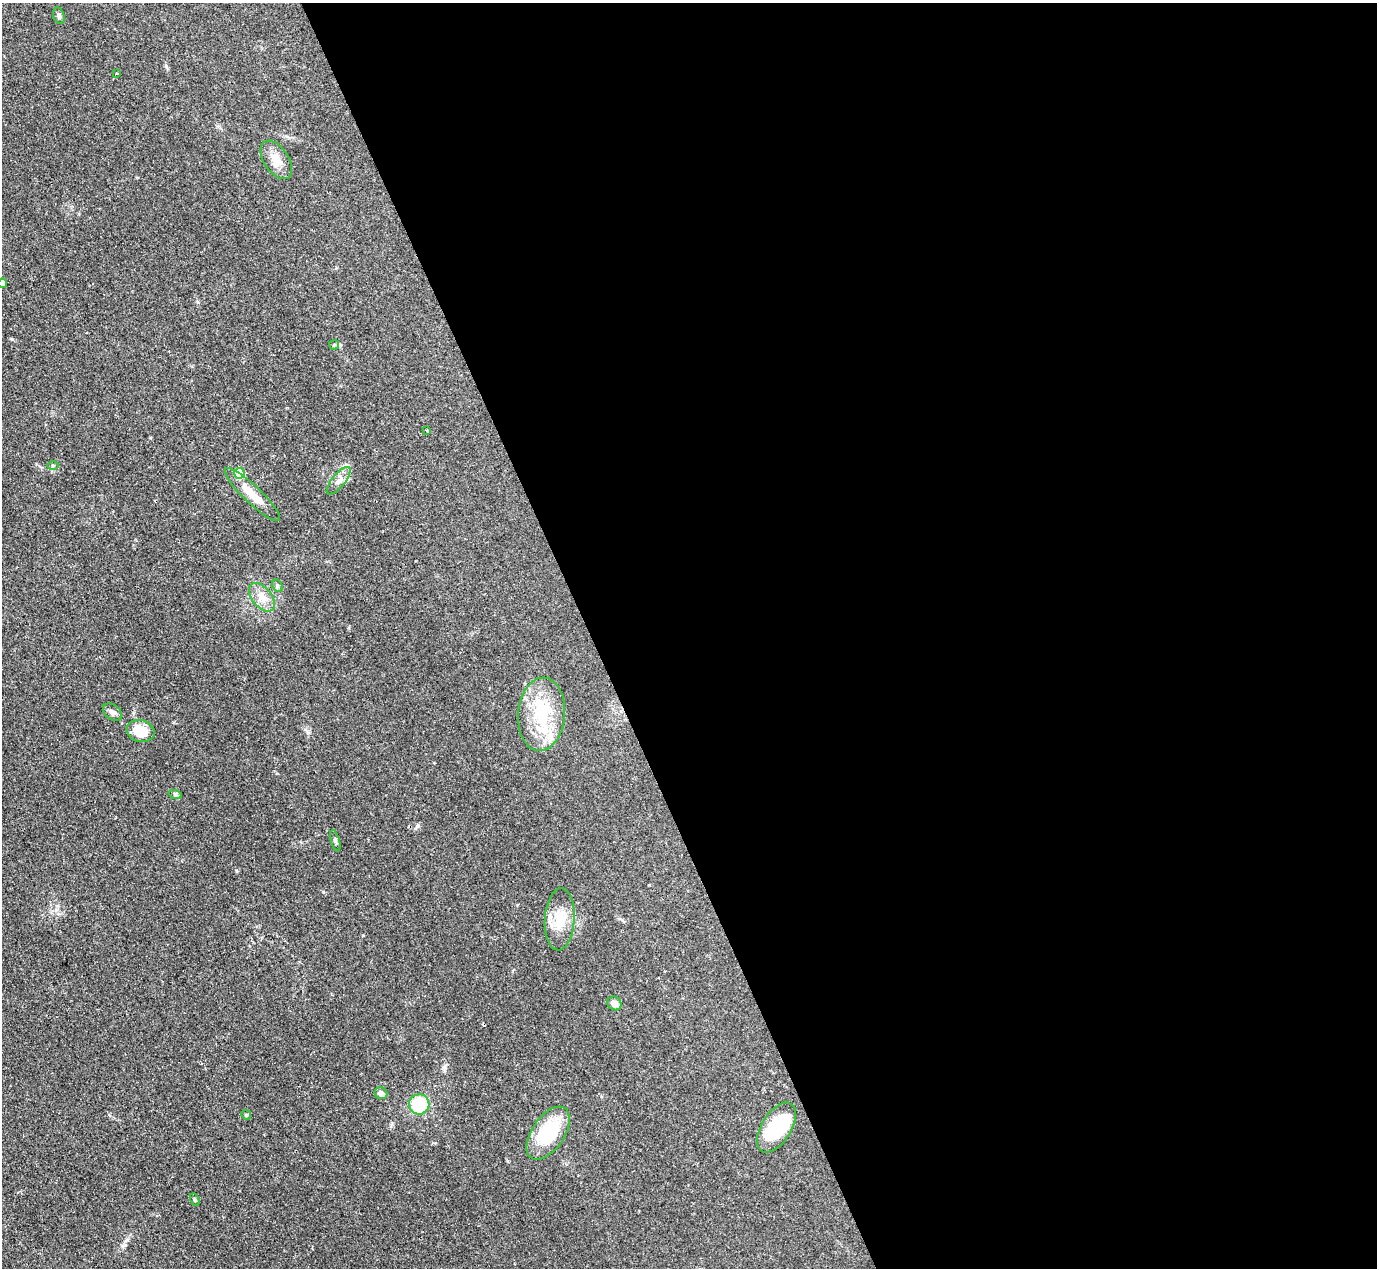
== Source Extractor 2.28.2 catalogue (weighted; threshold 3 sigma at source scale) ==
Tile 8 of 4 x 4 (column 4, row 2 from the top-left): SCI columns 4126-5500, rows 2681-3946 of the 5506 x 5493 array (HDU 1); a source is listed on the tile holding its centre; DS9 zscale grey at full resolution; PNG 1379 x 1270 px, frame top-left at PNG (2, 3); each listed source drawn as its Kron ellipse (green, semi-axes under 4 px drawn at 4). Shown black and unused: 57% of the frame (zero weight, under 2 of 3 exposures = <1% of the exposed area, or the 3 px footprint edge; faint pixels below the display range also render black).
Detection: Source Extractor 2.28.2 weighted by HDU 2 'WHT'; one run over the whole footprint, this tile lists its part. Background 0.0744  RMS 0.0056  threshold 0.025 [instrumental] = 3 sigma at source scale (4.5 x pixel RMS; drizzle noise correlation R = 1.50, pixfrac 1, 0.05/0.05 arcsec/px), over >= 5 px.
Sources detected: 27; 1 inside a brighter object's white glare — neither listed nor drawn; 1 inside a brighter listed object's ellipse — not listed separately; the other 25 listed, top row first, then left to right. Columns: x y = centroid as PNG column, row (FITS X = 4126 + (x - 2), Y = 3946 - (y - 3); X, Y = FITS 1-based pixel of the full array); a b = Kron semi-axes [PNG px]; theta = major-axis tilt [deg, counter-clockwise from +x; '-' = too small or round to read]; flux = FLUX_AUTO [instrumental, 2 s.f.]
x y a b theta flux
59 16 8 5 -72 1.2
117 73 3 2 - 0.65
276 160 21 12 -56 7
2 283 5 4 - 5.7
334 345 5 4 - 0.67
427 431 3 2 - 0.92
53 465 6 4 1 0.63
239 473 5 5 - 25
339 481 17 6 51 3.3
252 494 37 8 -44 10
277 586 7 4 -62 0.89
262 597 16 9 -51 6.2
112 712 11 7 -36 2.3
541 714 37 23 85 32
141 731 14 11 -15 13
175 794 7 4 -19 0.9
335 841 11 3 -74 0.99
560 919 31 15 86 13
614 1003 7 6 - 3.7
381 1093 6 6 - 2.6
419 1104 10 10 - 25
246 1115 5 4 - 0.68
776 1127 28 15 58 31
548 1133 30 16 55 32
195 1200 6 4 -58 0.7
Isophote crosses this tile's border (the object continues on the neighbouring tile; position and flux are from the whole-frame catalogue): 1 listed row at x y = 2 283
Unlisted compact peaks at least as high as the median listed source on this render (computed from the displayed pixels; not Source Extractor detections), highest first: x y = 12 339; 418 825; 166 66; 236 870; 323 892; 125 1245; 363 935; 444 1067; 308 733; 435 1143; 150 438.